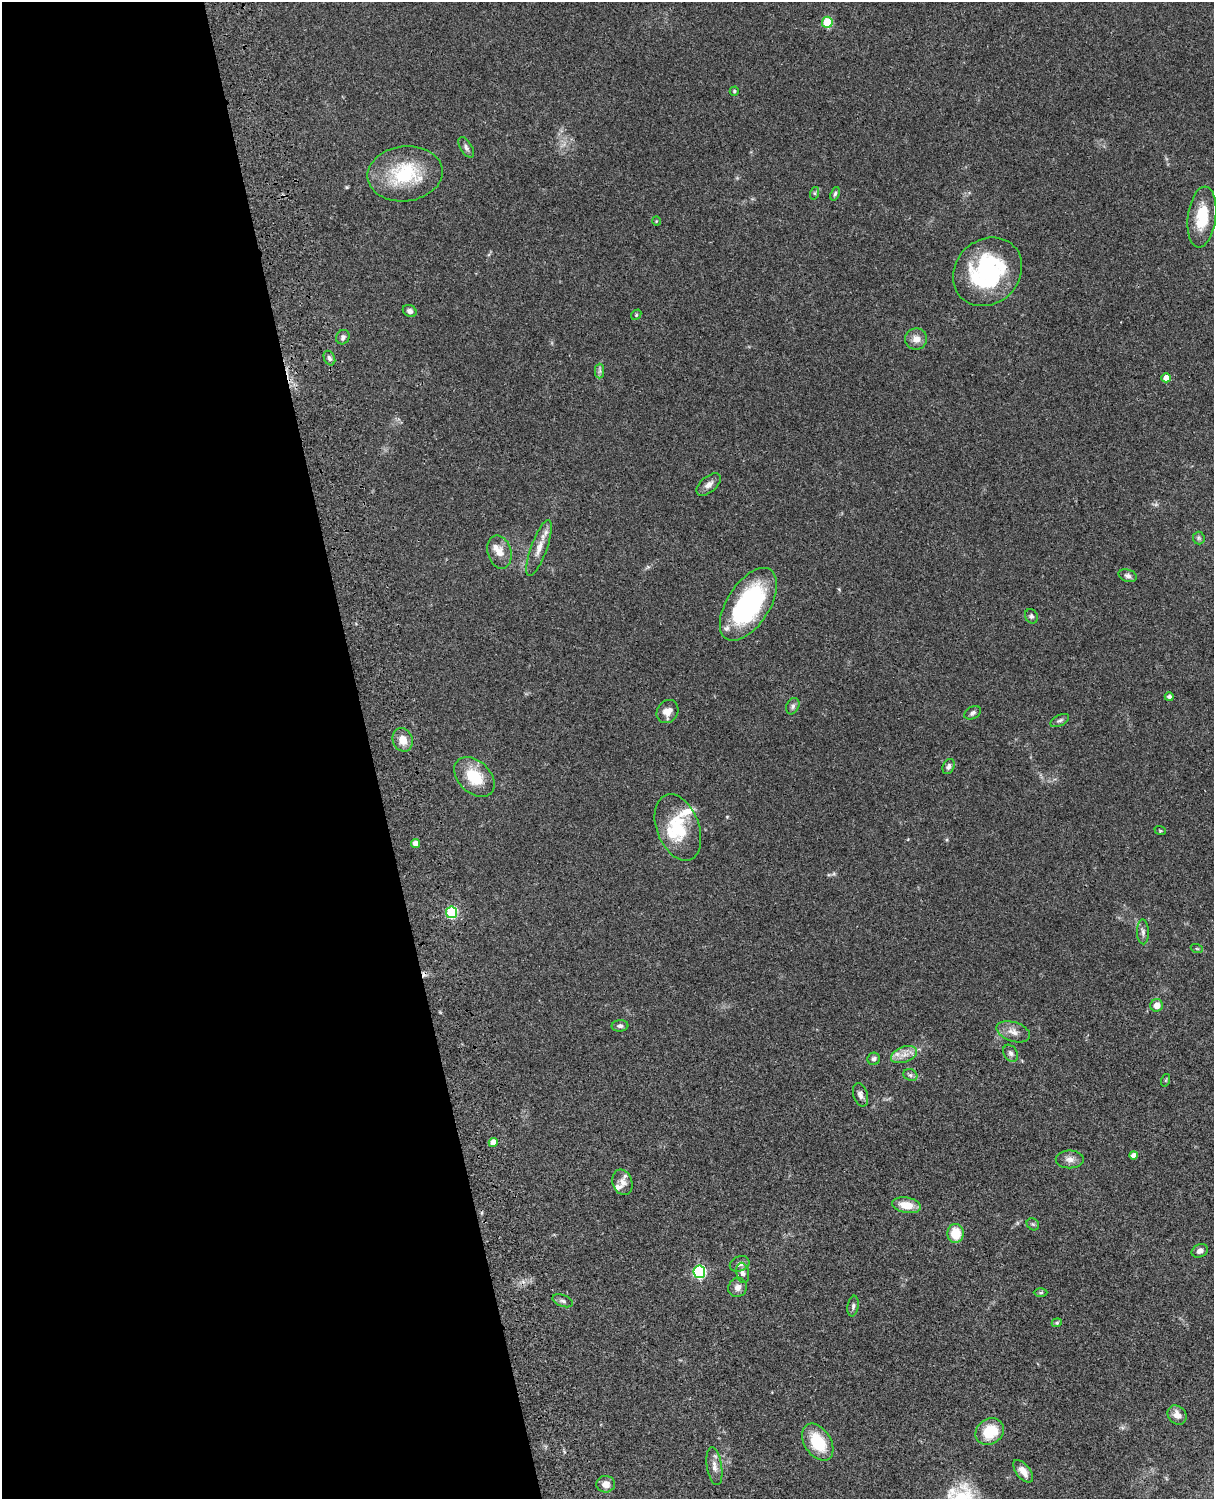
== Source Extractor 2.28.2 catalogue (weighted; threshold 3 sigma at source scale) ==
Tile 5 of 4 x 3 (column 1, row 2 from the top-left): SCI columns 122-1333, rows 1772-3268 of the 5089 x 4926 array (HDU 1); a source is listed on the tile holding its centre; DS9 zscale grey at full resolution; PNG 1216 x 1501 px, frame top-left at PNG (2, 2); each listed source drawn as its Kron ellipse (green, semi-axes under 4 px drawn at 4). Shown black and unused: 31% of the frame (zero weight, under 3 of 4 exposures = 6% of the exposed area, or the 3 px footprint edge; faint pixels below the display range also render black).
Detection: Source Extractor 2.28.2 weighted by HDU 2 'WHT'; one run over the whole footprint, this tile lists its part. Background 0.0794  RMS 0.0059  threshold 0.0266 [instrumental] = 3 sigma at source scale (4.5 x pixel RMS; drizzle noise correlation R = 1.50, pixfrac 1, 0.05/0.05 arcsec/px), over >= 5 px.
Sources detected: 74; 1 cosmic-ray / hot-pixel residue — neither listed nor drawn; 5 inside a brighter listed object's ellipse — not listed separately; the other 68 listed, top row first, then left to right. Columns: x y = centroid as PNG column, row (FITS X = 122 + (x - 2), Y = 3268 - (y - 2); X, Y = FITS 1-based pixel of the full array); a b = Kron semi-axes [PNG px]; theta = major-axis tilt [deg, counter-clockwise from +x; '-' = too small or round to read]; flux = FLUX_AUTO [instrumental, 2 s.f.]
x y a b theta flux
827 22 5 5 - 20
734 91 4 4 - 0.83
466 147 11 5 -59 1.8
405 174 38 27 7 38
815 193 6 4 72 0.9
835 194 7 4 69 1.1
1202 217 30 14 83 19
656 221 5 3 - 0.45
987 272 37 32 44 70
410 311 7 5 -29 2.2
636 315 6 4 48 0.8
343 337 7 6 - 1.7
916 339 11 10 - 4.7
329 358 8 5 -64 1.6
600 371 7 4 89 1.4
1166 378 5 4 - 5.4
709 484 14 8 40 3.4
1199 538 6 6 - 1.2
539 548 29 8 70 6.9
499 552 17 12 -76 6
1128 576 9 6 -18 1.8
748 604 41 21 57 81
1031 616 7 6 - 1.3
1169 697 4 4 - 1.8
793 706 8 6 64 1.6
667 712 12 10 54 5.9
973 713 9 6 29 1.6
1060 720 10 5 26 1.5
403 740 12 9 -68 6.5
949 767 8 5 65 1.7
474 777 23 16 -43 19
678 827 34 21 -69 26
1160 830 6 3 -20 0.54
415 843 5 4 - 3.6
451 912 6 5 - 46
1143 932 12 6 -88 2.1
1197 949 6 3 -19 0.68
1157 1005 6 6 - 5.4
620 1026 8 5 4 1.6
1013 1032 17 9 -18 4.8
1010 1053 9 6 -58 1.8
904 1055 13 8 19 4.8
874 1059 6 6 - 1.7
910 1075 7 5 -22 1.3
1166 1080 6 4 71 0.6
860 1095 12 7 -74 2.6
493 1143 4 4 - 6
1133 1155 4 4 - 2.6
1070 1159 14 9 0 3.6
622 1182 13 9 -70 4.3
907 1205 14 7 -10 9.6
1033 1224 7 5 -43 0.99
955 1233 9 8 - 12
1200 1251 8 6 24 2.4
740 1264 10 7 22 2.6
699 1272 6 6 - 72
743 1273 10 6 -80 2.1
738 1287 10 9 - 3.3
1041 1293 7 3 0 0.74
563 1301 11 5 -20 1.8
853 1306 10 5 80 1.7
1057 1323 5 4 - 0.75
1177 1415 10 8 -49 4.7
990 1432 15 12 35 18
818 1442 20 13 -57 22
714 1466 19 7 -81 3.9
1023 1471 13 7 -51 4.5
606 1484 9 8 - 4.1
Overlapping masked pixels (flux is a lower limit): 1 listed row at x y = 860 1095